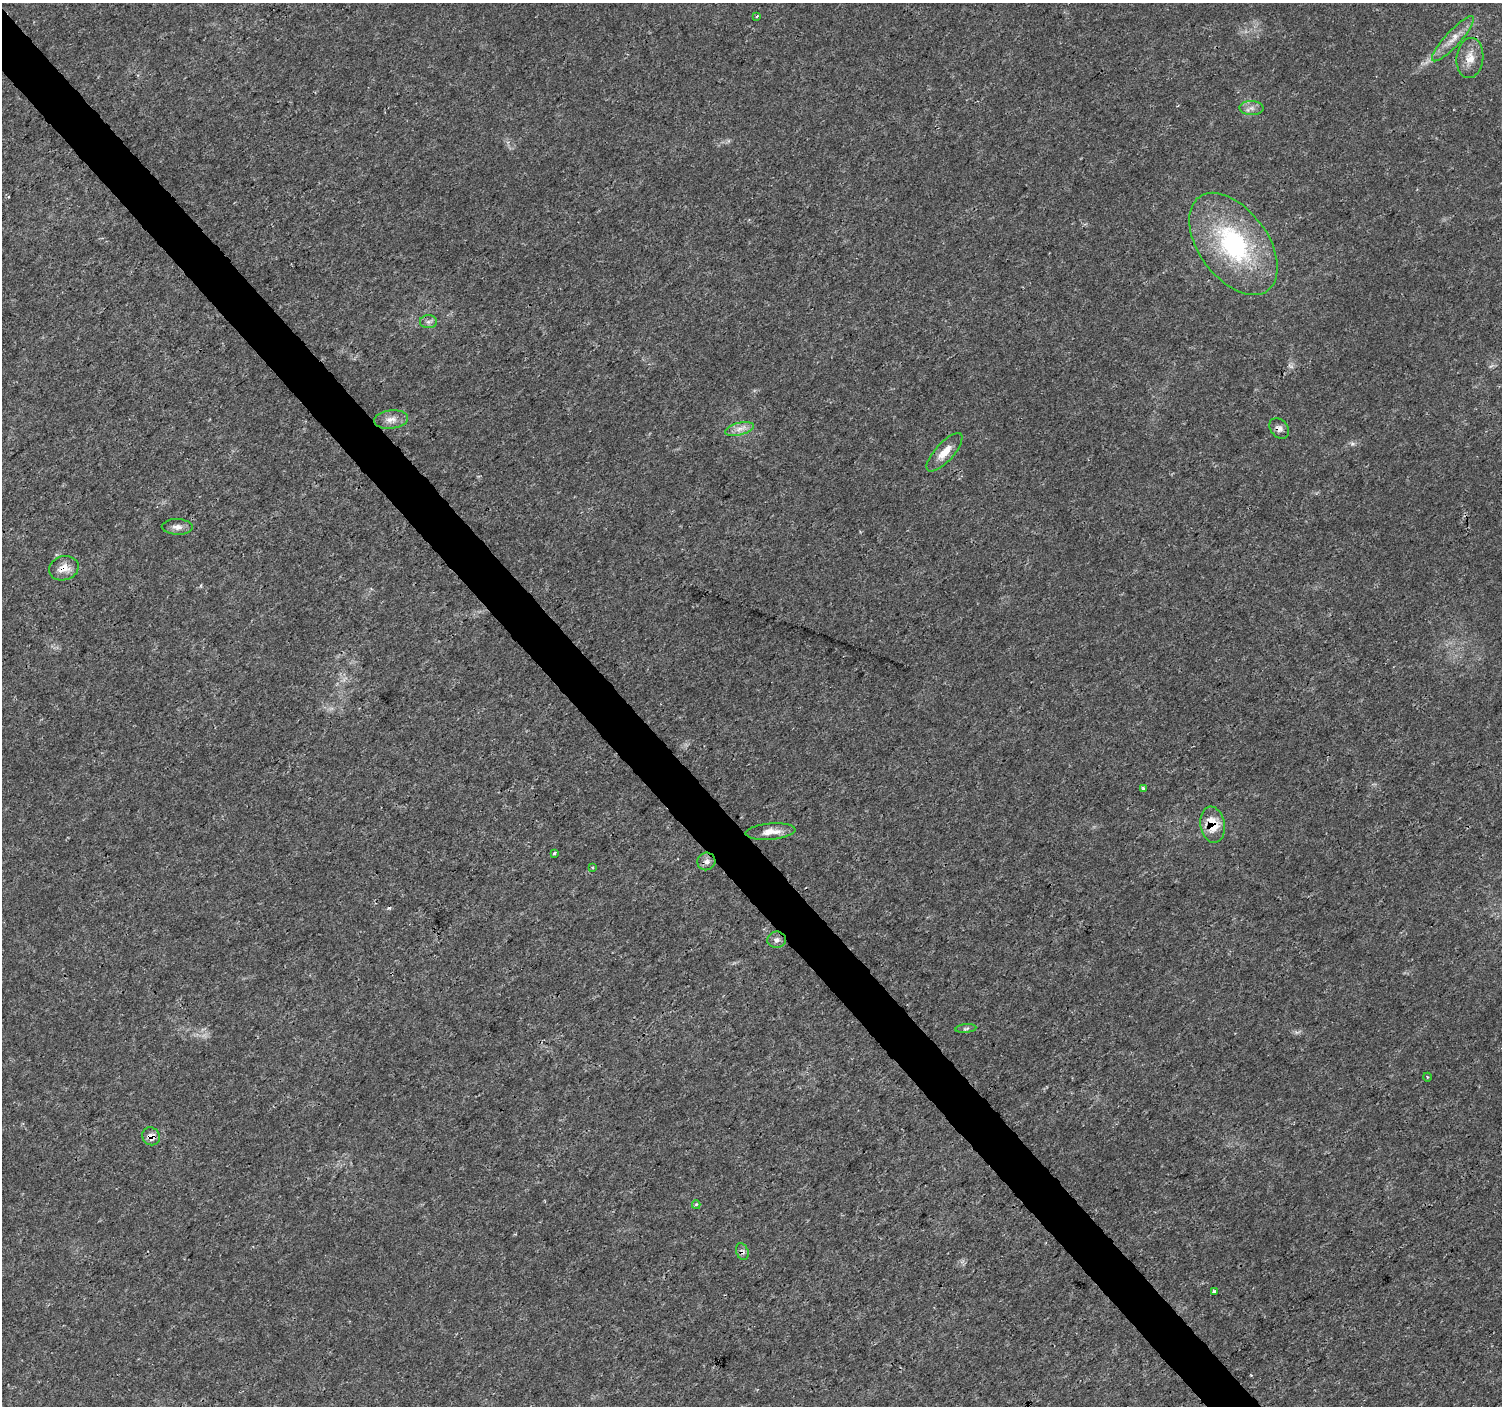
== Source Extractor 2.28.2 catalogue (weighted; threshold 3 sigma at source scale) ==
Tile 11 of 4 x 4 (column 3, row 3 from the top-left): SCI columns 3007-4506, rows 1613-3016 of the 6007 x 5966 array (HDU 1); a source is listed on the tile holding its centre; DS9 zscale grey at full resolution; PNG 1504 x 1408 px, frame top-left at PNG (2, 3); each listed source drawn as its Kron ellipse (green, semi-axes under 4 px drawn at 4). Shown black and unused: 4% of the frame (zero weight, under 3 of 4 exposures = <1% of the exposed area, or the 3 px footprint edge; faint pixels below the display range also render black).
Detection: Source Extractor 2.28.2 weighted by HDU 2 'WHT'; one run over the whole footprint, this tile lists its part. Background 0.00477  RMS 0.0014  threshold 0.00631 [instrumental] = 3 sigma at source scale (4.5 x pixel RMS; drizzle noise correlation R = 1.50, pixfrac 1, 0.0396/0.0396 arcsec/px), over >= 5 px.
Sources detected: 26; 1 cosmic-ray / hot-pixel residue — neither listed nor drawn; the other 25 listed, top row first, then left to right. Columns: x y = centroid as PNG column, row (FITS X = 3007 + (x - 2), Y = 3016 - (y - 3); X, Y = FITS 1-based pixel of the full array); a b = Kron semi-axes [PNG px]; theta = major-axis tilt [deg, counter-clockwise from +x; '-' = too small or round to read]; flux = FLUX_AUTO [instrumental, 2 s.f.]
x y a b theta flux
757 16 4 2 - 0.15
1453 39 30 7 47 1.9
1470 58 20 13 84 2
1251 108 12 7 -2 0.76
1233 244 58 34 -54 20
428 322 8 6 0 0.5
391 419 17 9 7 1.2
1279 428 11 8 -49 0.7
739 429 15 6 14 0.99
944 452 24 9 48 2.1
177 527 15 8 -2 0.85
64 568 15 12 16 1.6
1143 788 3 3 - 0.42
1213 825 18 12 -80 3.3
770 832 25 8 5 1.7
555 853 3 3 - 0.23
706 861 9 8 - 0.73
592 867 4 4 - 0.15
777 940 9 8 - 0.57
966 1028 10 4 5 0.29
1427 1077 4 3 - 0.13
151 1136 9 8 - 1.2
696 1205 4 3 - 0.29
742 1252 9 6 -69 0.46
1214 1291 4 3 - 1
Overlapping masked pixels (flux is a lower limit): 5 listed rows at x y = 1279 428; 64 568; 1213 825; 151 1136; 742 1252